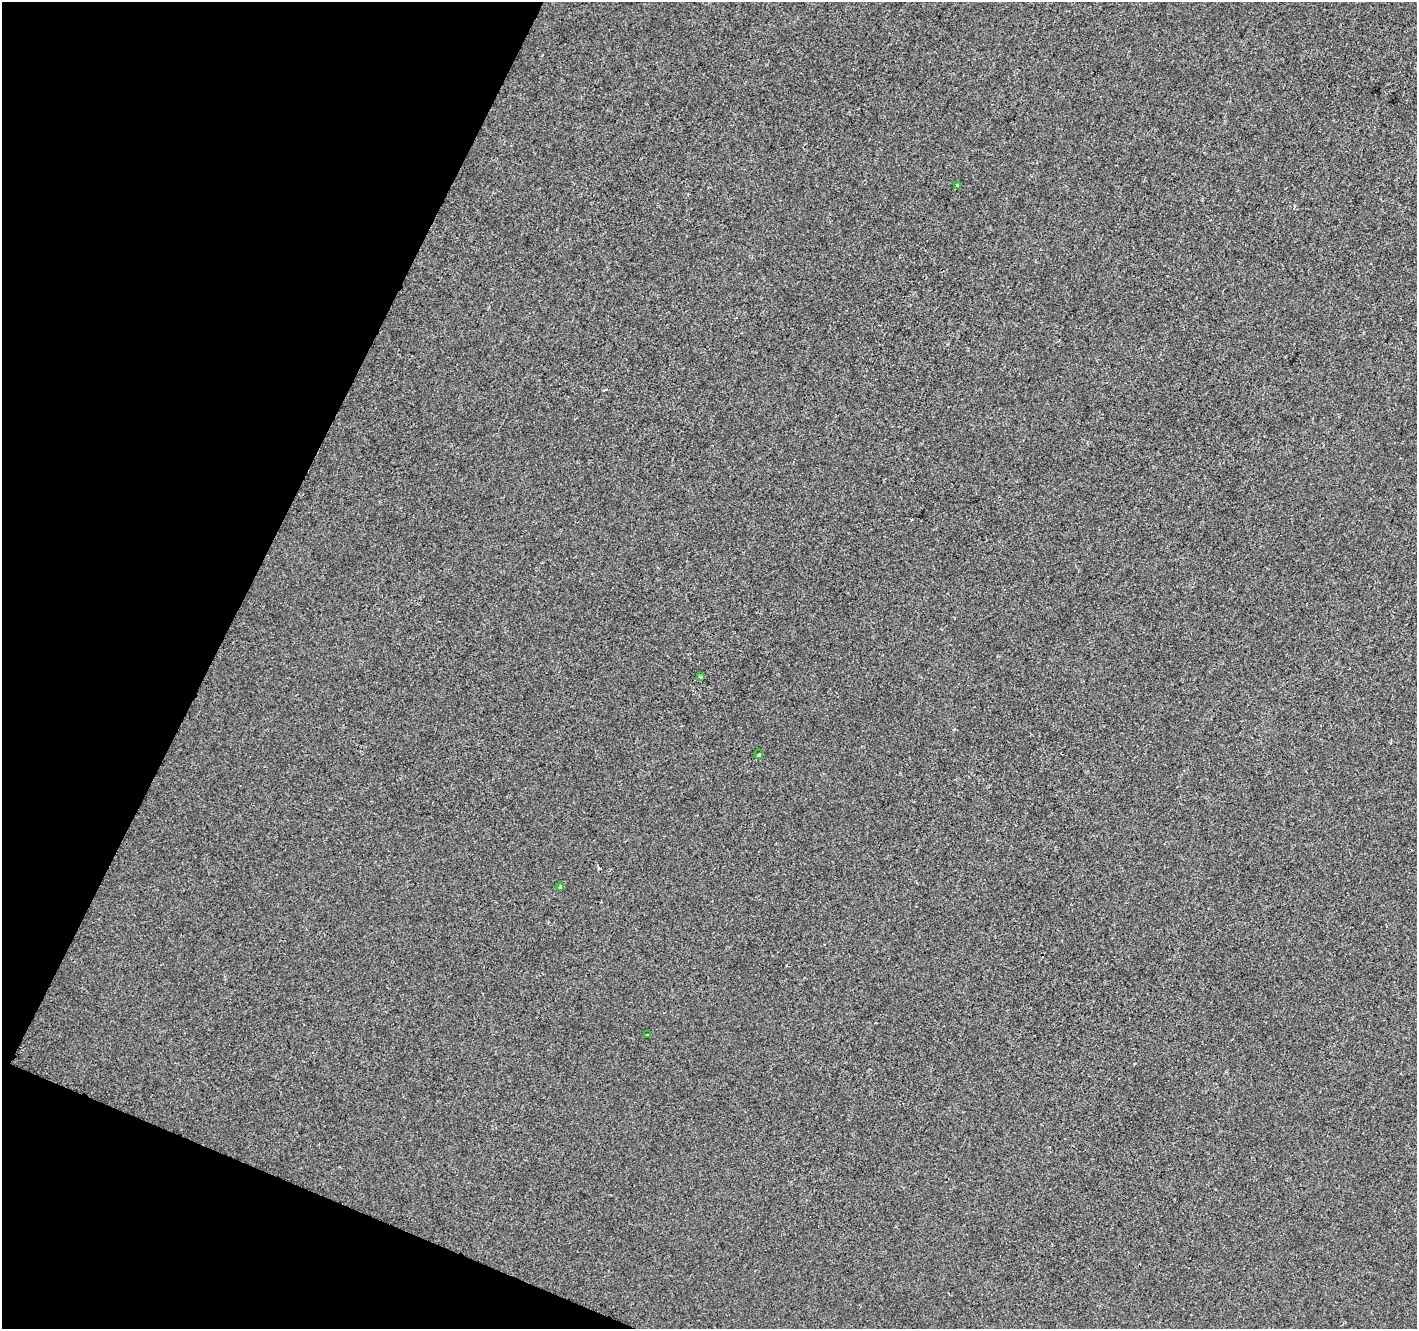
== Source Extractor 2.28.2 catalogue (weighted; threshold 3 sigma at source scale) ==
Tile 9 of 4 x 4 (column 1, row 3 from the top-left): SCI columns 7-1421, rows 1597-2923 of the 5667 x 5782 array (HDU 1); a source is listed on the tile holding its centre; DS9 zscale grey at full resolution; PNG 1419 x 1331 px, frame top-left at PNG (2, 2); each listed source drawn as its Kron ellipse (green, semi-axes under 4 px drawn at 4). Shown black and unused: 20% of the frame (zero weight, under 2 of 3 exposures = <1% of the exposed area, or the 3 px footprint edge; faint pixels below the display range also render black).
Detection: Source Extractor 2.28.2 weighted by HDU 2 'WHT'; one run over the whole footprint, this tile lists its part. Background -6.41e-04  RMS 0.0041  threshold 0.0186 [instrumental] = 3 sigma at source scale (4.5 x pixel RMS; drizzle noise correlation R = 1.50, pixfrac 1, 0.0396/0.0396 arcsec/px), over >= 5 px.
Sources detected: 5; all 5 listed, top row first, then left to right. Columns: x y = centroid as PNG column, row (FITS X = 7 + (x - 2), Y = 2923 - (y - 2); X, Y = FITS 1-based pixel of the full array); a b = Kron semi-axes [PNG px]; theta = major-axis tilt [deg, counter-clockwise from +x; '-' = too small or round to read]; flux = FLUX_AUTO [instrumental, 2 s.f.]
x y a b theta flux
957 185 4 3 - 0.77
700 677 3 3 - 0.49
758 755 4 4 - 0.82
560 887 4 3 - 3.1
647 1035 3 2 - 0.45